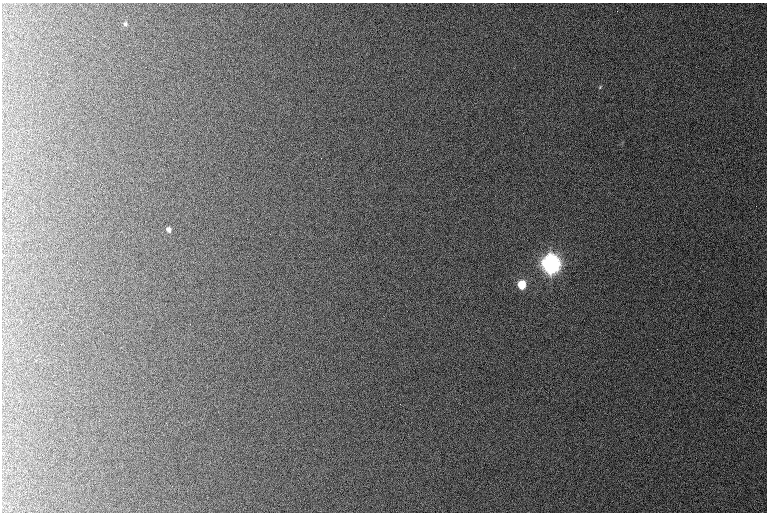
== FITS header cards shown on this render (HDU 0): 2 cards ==
NAXIS1  =                  765 /
NAXIS2  =                  510 /

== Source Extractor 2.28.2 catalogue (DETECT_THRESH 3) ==
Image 765 x 510 px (HDU 0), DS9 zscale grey, 1 PNG px = 1 image px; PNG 769 x 514 px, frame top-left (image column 1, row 510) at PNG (2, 3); no overlay
Background 1040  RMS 10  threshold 31.4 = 3 sigma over >= 5 px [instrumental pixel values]
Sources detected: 7; all 7 listed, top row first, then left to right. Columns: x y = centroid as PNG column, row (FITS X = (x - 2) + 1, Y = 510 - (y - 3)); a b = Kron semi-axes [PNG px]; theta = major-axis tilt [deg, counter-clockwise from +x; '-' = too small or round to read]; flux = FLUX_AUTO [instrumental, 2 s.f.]
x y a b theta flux
617 11 2 2 - 1900
125 24 6 5 - 1300
600 87 4 3 - 600
169 230 5 5 - 2600
550 264 8 7 - 570000
522 285 6 5 - 25000
172 486 2 2 - 280